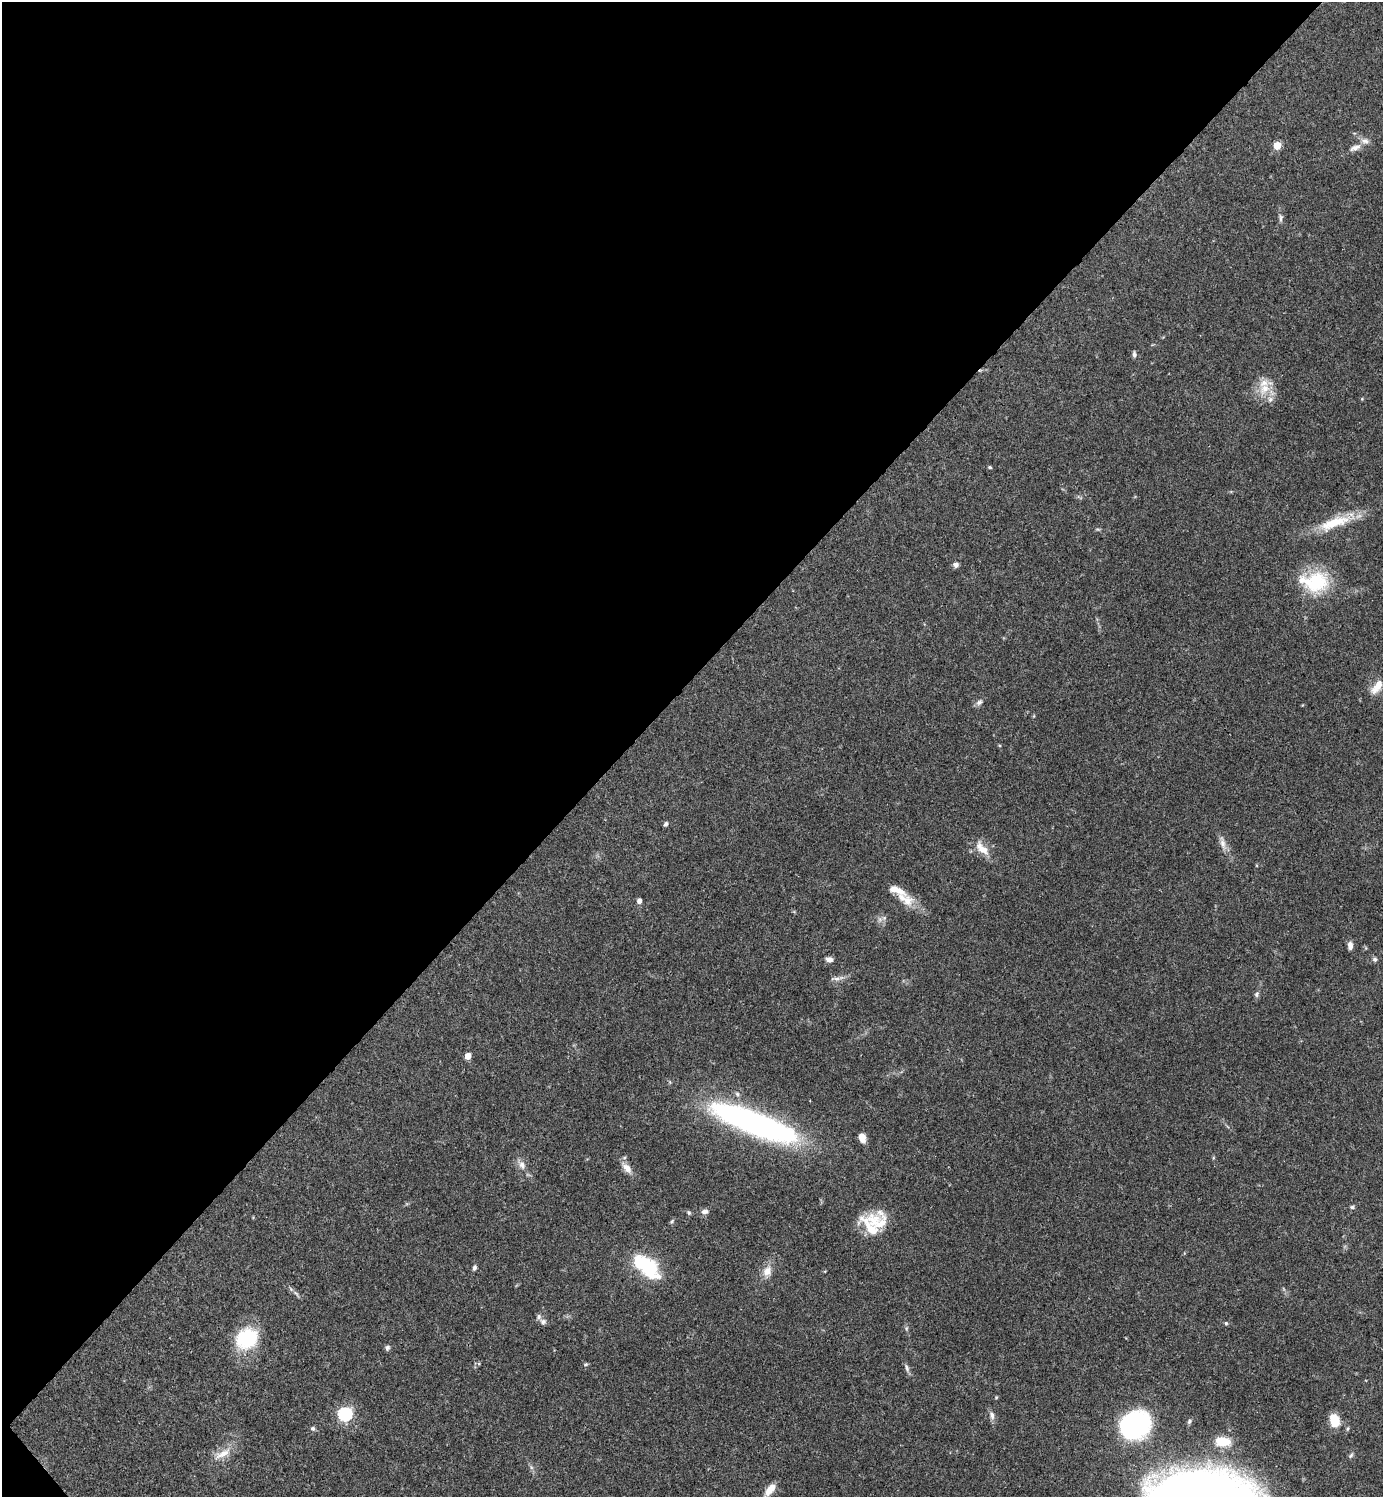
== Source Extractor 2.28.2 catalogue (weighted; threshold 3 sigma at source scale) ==
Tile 5 of 4 x 4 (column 1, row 2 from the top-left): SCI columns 300-1680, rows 2989-4483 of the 5979 x 5980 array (HDU 1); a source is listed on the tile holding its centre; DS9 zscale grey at full resolution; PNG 1385 x 1499 px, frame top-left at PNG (2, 2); no overlay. Shown black and unused: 46% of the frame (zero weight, under 3 of 4 exposures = <1% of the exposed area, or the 3 px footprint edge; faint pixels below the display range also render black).
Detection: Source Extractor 2.28.2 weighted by HDU 2 'WHT'; one run over the whole footprint, this tile lists its part. Background 0.0382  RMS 0.0026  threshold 0.0119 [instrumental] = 3 sigma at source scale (4.5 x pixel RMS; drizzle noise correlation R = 1.50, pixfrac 1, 0.05/0.05 arcsec/px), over >= 5 px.
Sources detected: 65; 8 inside a brighter listed object's ellipse — not listed separately; the other 57 listed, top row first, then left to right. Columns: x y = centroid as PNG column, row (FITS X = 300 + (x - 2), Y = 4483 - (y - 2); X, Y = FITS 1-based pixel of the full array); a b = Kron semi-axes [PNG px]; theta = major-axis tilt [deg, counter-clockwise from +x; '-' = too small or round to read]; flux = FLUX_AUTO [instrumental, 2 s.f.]
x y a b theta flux
1277 145 5 5 - 8.9
1355 148 16 8 24 1.9
1281 218 12 5 88 0.84
1134 354 8 5 -87 0.66
1265 389 18 14 44 4.9
990 467 5 3 - 0.34
1334 523 47 14 20 10
1098 529 6 4 -1 0.37
955 565 7 6 - 0.93
1316 582 34 28 23 15
1377 687 21 9 51 3.1
979 702 11 7 38 0.94
666 824 6 5 - 0.52
1222 843 23 7 -74 2
982 849 22 10 -47 4
905 899 28 14 -29 5.1
639 901 5 5 - 1.2
880 919 8 6 -45 0.95
1350 946 8 5 90 1.5
829 959 9 6 -15 1.2
1375 959 7 6 - 0.59
837 978 22 5 7 1.4
1257 994 8 6 68 0.68
468 1056 5 4 - 4
753 1123 98 23 -21 79
862 1138 9 6 -71 2.2
522 1165 13 8 -67 1.8
627 1168 17 9 -48 2.4
1352 1207 6 5 - 0.52
705 1211 9 6 5 1.1
689 1213 6 5 - 0.45
874 1220 40 20 55 7.8
672 1221 7 5 57 0.45
644 1265 30 13 -41 22
474 1268 7 5 74 0.62
767 1271 16 12 66 2.8
296 1294 14 4 -47 0.82
543 1322 9 8 - 1
1226 1323 5 5 - 0.38
906 1328 6 4 88 0.43
246 1339 23 19 29 18
387 1348 7 6 - 0.65
479 1364 5 4 - 0.3
586 1364 7 5 1 0.4
907 1368 12 5 -70 0.93
996 1397 5 4 - 0.28
345 1414 6 6 - 53
992 1415 12 7 -80 1.3
1335 1420 12 9 -75 5.7
1189 1421 7 5 73 0.56
1135 1425 19 16 15 80
313 1428 6 6 - 0.56
1222 1441 18 11 -9 5.8
222 1454 30 10 27 4
1351 1456 8 5 49 0.52
531 1467 6 5 - 0.58
770 1489 16 7 51 3.3